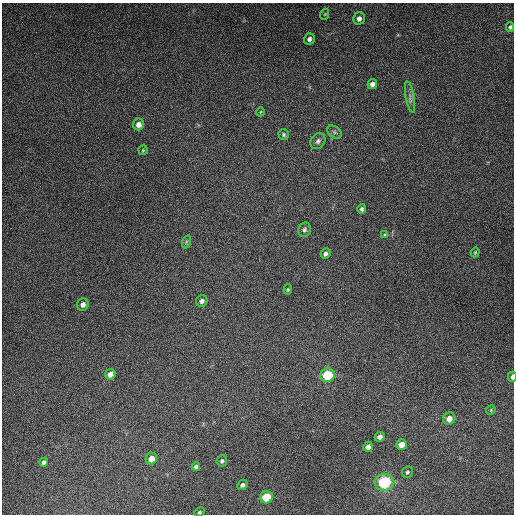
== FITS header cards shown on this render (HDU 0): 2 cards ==
NAXIS1  =                  512
NAXIS2  =                  512

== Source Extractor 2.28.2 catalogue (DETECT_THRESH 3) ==
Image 512 x 512 px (HDU 0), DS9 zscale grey, 1 PNG px = 1 image px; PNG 516 x 516 px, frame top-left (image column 1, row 512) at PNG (2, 3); each listed source drawn as its Kron ellipse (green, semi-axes under 4 px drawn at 4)
Background 5410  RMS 320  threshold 974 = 3 sigma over >= 5 px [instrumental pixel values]
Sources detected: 38; all 38 listed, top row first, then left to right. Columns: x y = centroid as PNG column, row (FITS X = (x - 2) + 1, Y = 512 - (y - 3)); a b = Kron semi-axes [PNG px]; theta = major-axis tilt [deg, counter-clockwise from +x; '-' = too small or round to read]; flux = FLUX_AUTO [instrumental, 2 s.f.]
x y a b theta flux
325 14 5 3 - 2.1e+04
359 18 6 5 - 8.7e+04
510 27 5 4 - 3.3e+04
309 39 6 5 - 6.5e+04
372 84 5 4 - 1.0e+05
410 97 16 4 -79 8.5e+04
260 112 4 3 - 1.6e+04
138 124 6 5 - 1.3e+05
334 132 8 5 -37 4.9e+04
284 135 5 5 - 3.9e+04
318 141 8 7 - 7.4e+04
143 150 5 4 - 2.8e+04
362 209 5 4 - 4.7e+04
304 230 7 6 - 5.6e+04
385 234 3 3 - 5.3e+04
186 242 7 4 72 3.5e+04
475 252 5 4 - 2.5e+04
326 254 5 4 - 6.2e+04
288 290 5 4 - 2.8e+04
202 301 6 5 - 7.9e+04
83 305 6 6 - 9.7e+04
110 374 5 5 - 1.2e+05
328 375 7 7 - 9.1e+05
512 377 5 3 - 6.9e+04
491 410 5 4 - 2.3e+04
449 419 6 6 - 1.7e+05
380 437 5 5 - 1.0e+05
401 444 5 5 - 1.9e+05
368 447 5 4 - 9.7e+04
151 459 6 5 - 1.6e+05
222 461 6 5 - 4.5e+04
44 462 5 4 - 5.8e+04
196 467 4 4 - 5.6e+04
407 472 6 5 - 3.8e+04
385 482 10 8 10 1.4e+06
242 485 6 4 47 5.0e+04
266 497 6 6 - 5.9e+05
199 512 5 4 - 2.8e+04
At the frame edge (FLAGS 8, measured only in part): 1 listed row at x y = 512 377